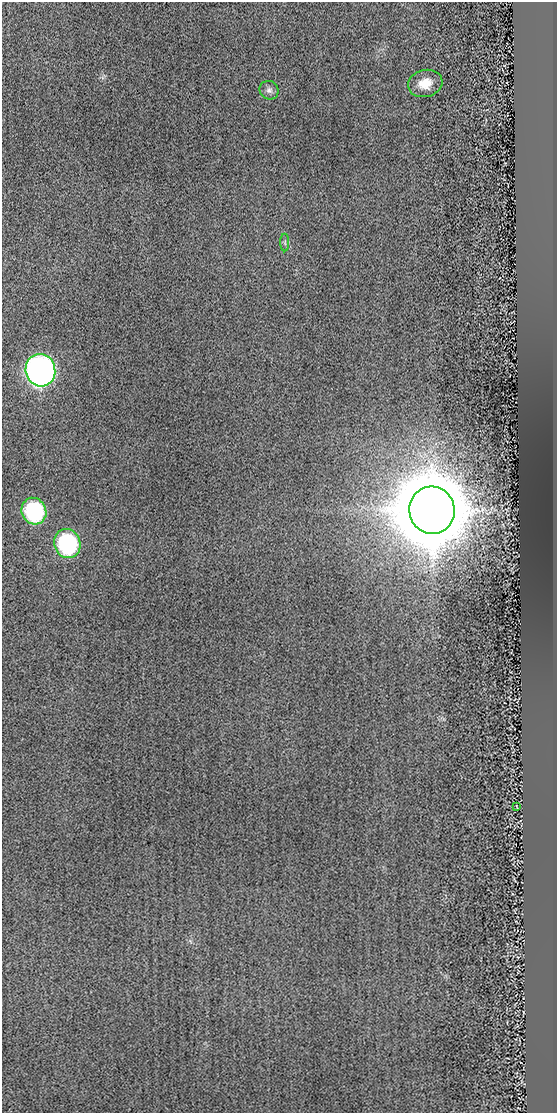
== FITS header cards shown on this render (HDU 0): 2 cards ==
NAXIS1  =                  555
NAXIS2  =                 1111

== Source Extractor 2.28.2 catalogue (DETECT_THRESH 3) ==
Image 555 x 1111 px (HDU 0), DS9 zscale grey, 1 PNG px = 1 image px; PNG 559 x 1115 px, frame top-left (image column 1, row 1111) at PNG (2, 2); each listed source drawn as its Kron ellipse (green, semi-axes under 4 px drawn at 4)
Background 0.146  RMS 2.7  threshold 8.18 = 3 sigma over >= 5 px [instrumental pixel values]
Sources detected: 8; all 8 listed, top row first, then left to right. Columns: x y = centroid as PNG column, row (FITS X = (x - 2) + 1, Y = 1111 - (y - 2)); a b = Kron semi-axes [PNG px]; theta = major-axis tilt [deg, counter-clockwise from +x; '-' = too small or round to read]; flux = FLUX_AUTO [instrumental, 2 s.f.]
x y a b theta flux
425 83 17 13 14 2.9e+03
269 90 10 9 - 7.9e+02
285 243 9 4 -89 4.0e+02
40 370 16 15 - 1.0e+05
432 510 24 22 -77 2.5e+06
34 511 13 12 - 1.9e+04
67 544 15 13 -71 2.2e+04
517 806 4 2 - 1.1e+02